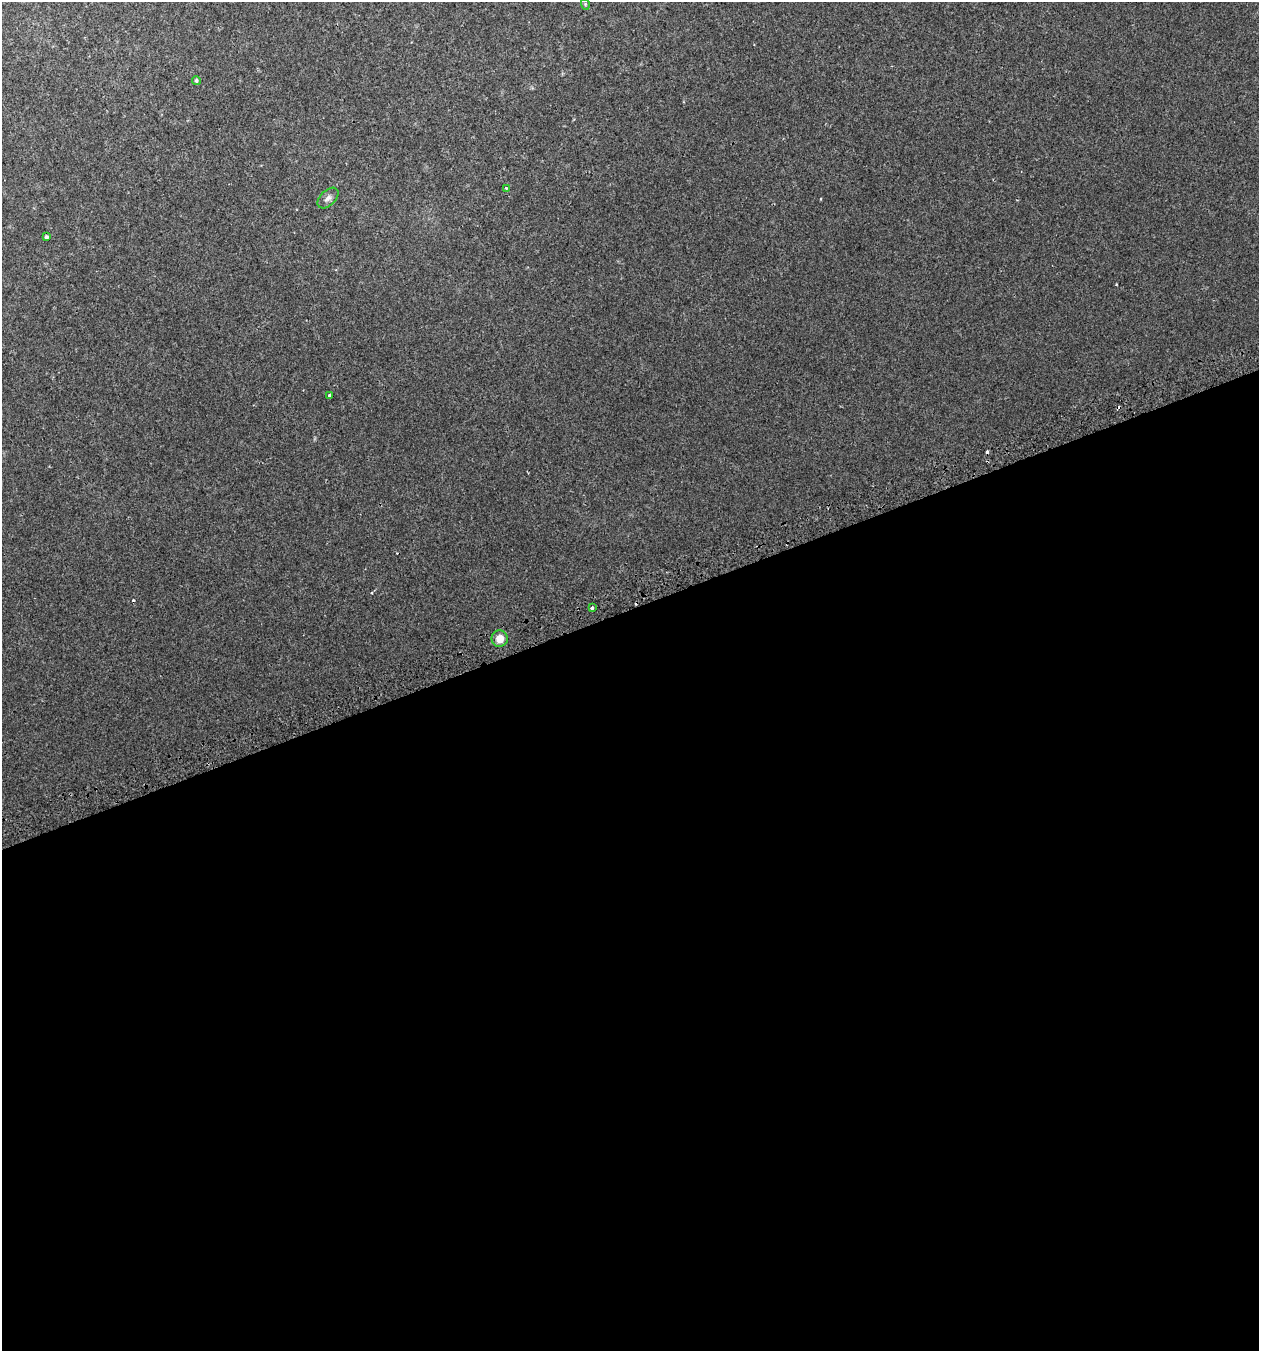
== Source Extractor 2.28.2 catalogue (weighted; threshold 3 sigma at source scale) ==
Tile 15 of 4 x 4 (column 3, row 4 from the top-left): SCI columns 2627-3883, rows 47-1395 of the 5304 x 5490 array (HDU 1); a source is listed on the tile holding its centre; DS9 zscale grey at full resolution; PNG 1261 x 1353 px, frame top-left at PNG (2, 2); each listed source drawn as its Kron ellipse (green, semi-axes under 4 px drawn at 4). Shown black and unused: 55% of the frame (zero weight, under 2 of 3 exposures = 3% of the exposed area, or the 3 px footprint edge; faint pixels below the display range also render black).
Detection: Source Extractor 2.28.2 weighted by HDU 2 'WHT'; one run over the whole footprint, this tile lists its part. Background 0.00786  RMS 0.0046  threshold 0.0207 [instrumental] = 3 sigma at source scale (4.5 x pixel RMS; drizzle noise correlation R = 1.50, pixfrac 1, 0.0396/0.0396 arcsec/px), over >= 5 px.
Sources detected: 13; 5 cosmic-ray / hot-pixel residue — neither listed nor drawn; the other 8 listed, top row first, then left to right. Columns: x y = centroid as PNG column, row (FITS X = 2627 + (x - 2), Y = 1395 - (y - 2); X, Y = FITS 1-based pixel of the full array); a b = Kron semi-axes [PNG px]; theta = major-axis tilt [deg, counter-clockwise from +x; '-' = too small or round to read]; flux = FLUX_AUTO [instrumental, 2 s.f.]
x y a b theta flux
585 4 6 3 -73 0.45
196 81 4 4 - 0.78
506 188 4 3 - 0.51
328 198 12 7 44 1.8
46 237 4 3 - 3
330 395 4 3 - 1.1
592 608 3 3 - 1.5
500 639 8 8 - 4.5